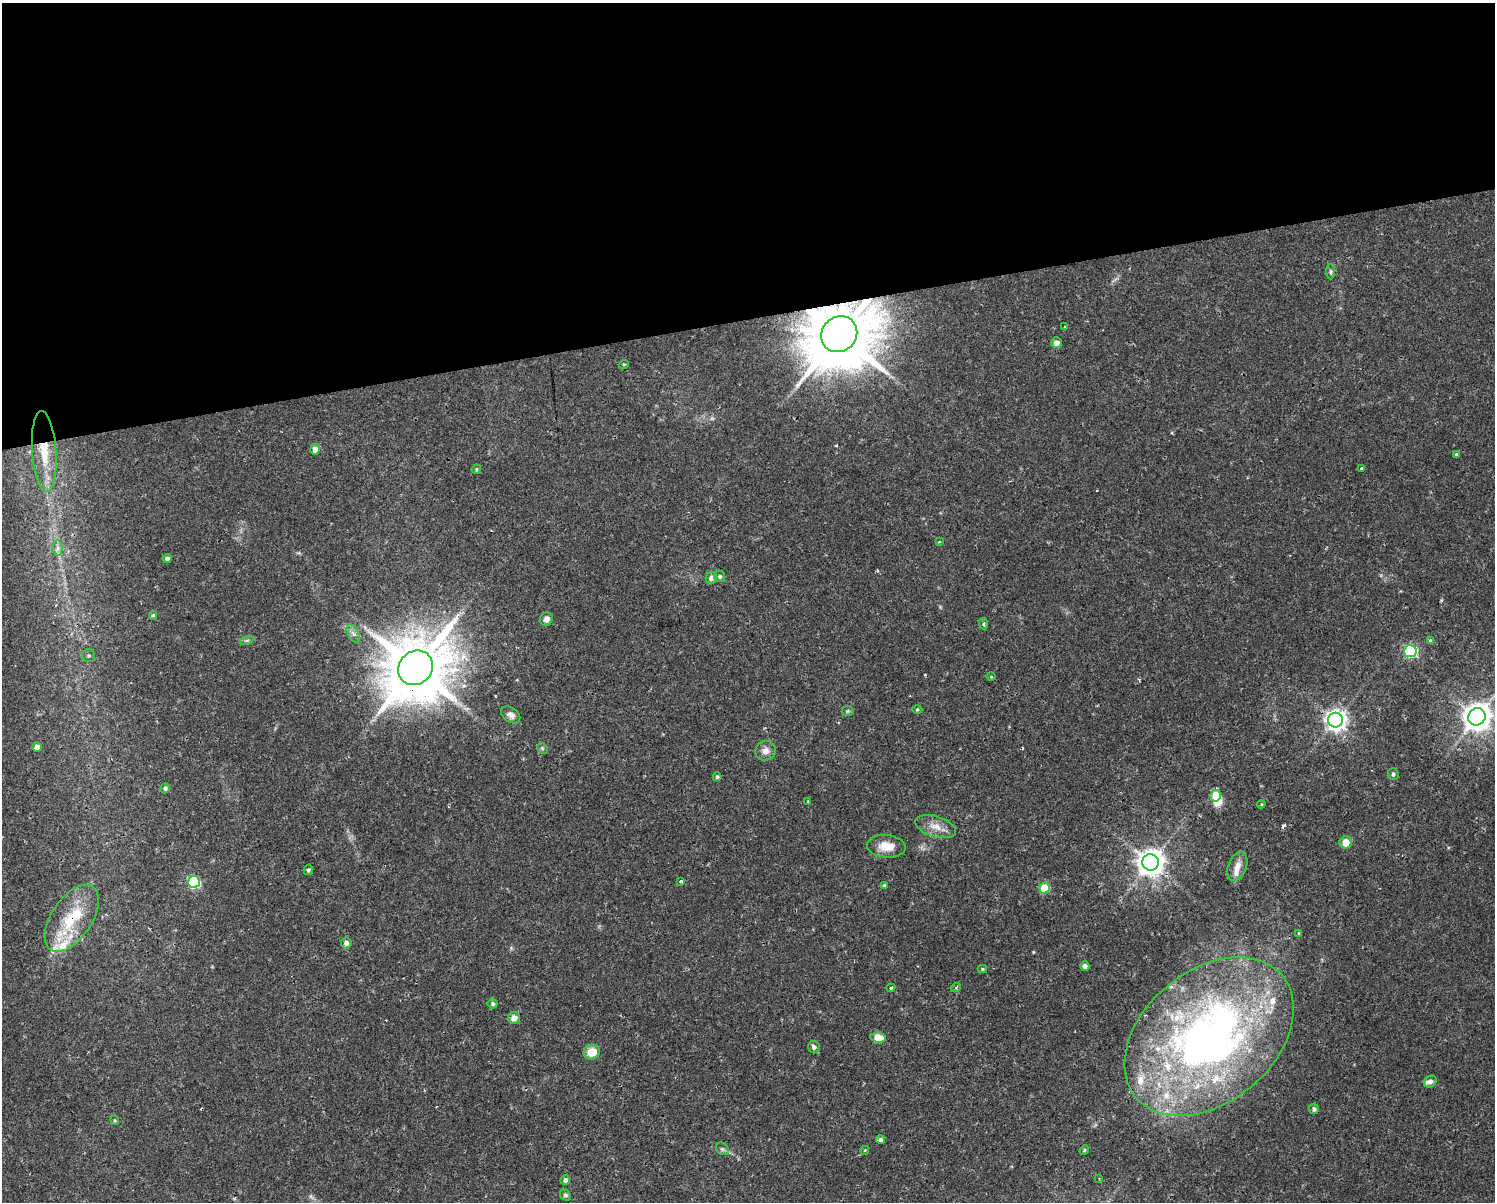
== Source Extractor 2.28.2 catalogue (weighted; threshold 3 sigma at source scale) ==
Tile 2 of 3 x 4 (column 2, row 1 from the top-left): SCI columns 1561-3053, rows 3600-4799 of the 4573 x 4799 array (HDU 1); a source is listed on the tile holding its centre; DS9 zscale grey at full resolution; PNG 1497 x 1204 px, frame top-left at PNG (2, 3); each listed source drawn as its Kron ellipse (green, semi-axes under 4 px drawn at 4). Shown black and unused: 26% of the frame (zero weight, under 2 of 3 exposures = <1% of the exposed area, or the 3 px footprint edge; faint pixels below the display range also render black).
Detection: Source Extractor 2.28.2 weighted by HDU 2 'WHT'; one run over the whole footprint, this tile lists its part. Background 0.0342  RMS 0.0031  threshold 0.0142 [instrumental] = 3 sigma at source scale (4.5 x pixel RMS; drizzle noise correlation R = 1.50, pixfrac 1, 0.0396/0.0396 arcsec/px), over >= 5 px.
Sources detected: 88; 1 too faint to see at this stretch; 1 inside a brighter object's white glare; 3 cosmic-ray / hot-pixel residue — neither listed nor drawn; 11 inside a brighter listed object's ellipse — not listed separately; the other 72 listed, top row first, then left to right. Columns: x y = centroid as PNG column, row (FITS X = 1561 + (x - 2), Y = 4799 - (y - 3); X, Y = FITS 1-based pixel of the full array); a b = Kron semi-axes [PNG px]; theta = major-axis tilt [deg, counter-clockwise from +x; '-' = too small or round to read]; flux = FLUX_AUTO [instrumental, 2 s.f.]
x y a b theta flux
1330 272 7 4 -90 0.57
1065 327 4 2 - 0.23
839 334 19 17 44 3000
1056 343 5 5 - 1.8
624 364 5 3 - 0.25
315 449 5 4 - 2.6
44 451 40 12 -86 10
1456 455 4 4 - 0.67
476 469 5 4 - 0.34
1361 469 3 3 - 1.6
939 541 4 3 - 0.42
58 548 7 5 88 1
167 559 4 4 - 0.82
720 576 6 5 - 0.77
712 578 6 5 - 1.8
153 615 5 4 - 0.49
546 619 7 6 - 1.7
984 624 5 4 - 0.59
353 633 10 5 -63 1.1
247 640 7 4 19 0.53
1430 641 4 3 - 1.2
1410 651 6 6 - 42
89 655 6 6 - 0.65
415 668 18 16 45 2500
991 677 4 4 - 0.34
917 709 5 3 - 0.32
848 711 6 5 - 0.48
511 715 10 7 -36 1.6
1477 717 9 8 - 410
1336 720 7 7 - 210
37 747 5 4 - 2.5
542 748 6 4 -45 0.49
765 751 10 9 - 2.2
1393 774 6 5 - 0.65
717 777 4 4 - 0.55
165 788 5 4 - 0.76
1216 796 6 5 - 12
808 801 3 2 - 0.25
1261 804 4 4 - 0.39
936 827 21 10 -17 3.6
1346 842 6 6 - 3.8
886 846 19 11 -5 5.1
1151 862 8 8 - 370
1237 866 15 9 69 2.9
308 870 5 4 - 0.58
681 881 4 3 - 0.58
194 882 6 6 - 29
884 885 3 3 - 0.69
1044 888 5 5 - 12
72 918 38 20 56 16
1299 933 3 3 - 0.42
346 943 5 5 - 1.3
1085 966 5 4 - 1.4
982 969 5 4 - 0.34
956 987 5 3 - 0.36
891 988 4 3 - 0.43
493 1004 5 5 - 0.68
514 1018 6 6 - 2.7
1209 1037 95 66 40 200
878 1038 7 5 -8 7.7
814 1047 6 6 - 0.91
592 1052 8 7 - 6
1430 1082 7 5 34 1.1
1314 1109 5 5 - 0.77
115 1120 5 3 - 0.33
880 1140 4 3 - 2.7
722 1149 7 5 -45 0.72
865 1150 4 3 - 0.28
1084 1150 5 4 - 0.4
1099 1178 3 3 - 0.31
565 1180 5 4 - 1.1
565 1195 6 5 - 0.63
Overlapping masked pixels (flux is a lower limit): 4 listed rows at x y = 839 334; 44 451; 415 668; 72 918